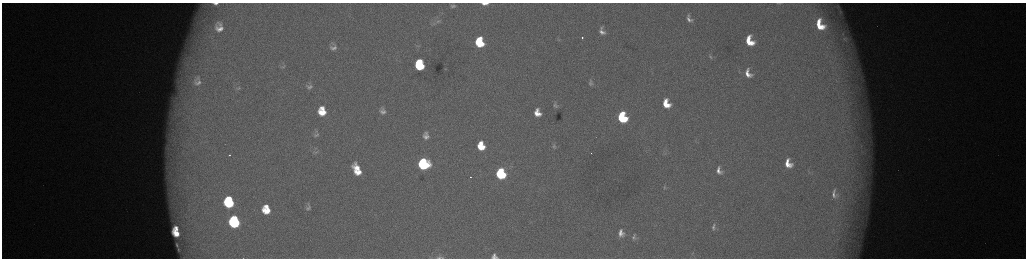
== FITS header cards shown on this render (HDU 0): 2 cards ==
NAXIS1  =                 2048 /fastest changing axis
NAXIS2  =                  512 /next to fastest changing axis

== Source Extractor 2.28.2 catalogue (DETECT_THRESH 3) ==
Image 2048 x 512 px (HDU 0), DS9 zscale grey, zoomed out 1/2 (1 PNG px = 2 x 2 image px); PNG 1028 x 260 px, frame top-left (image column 1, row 511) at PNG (2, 3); no overlay
Background 179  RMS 2.1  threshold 6.4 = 3 sigma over >= 5 px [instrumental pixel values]
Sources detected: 81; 6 cannot appear on this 1/2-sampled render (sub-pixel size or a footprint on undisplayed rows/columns) and are not listed; the other 75 listed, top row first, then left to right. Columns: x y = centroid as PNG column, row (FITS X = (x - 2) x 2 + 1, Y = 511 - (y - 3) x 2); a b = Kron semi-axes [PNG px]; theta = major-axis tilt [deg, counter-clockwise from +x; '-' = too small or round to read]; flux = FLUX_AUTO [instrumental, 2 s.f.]
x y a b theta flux
216 3 5 2 - 1500
485 3 6 3 0 3900
779 3 7 3 -10 670
453 6 9 5 -7 1500
838 7 11 6 -62 2100
840 12 11 7 -46 2500
689 19 9 5 -66 2300
438 21 9 5 6 1700
433 24 7 6 - 1300
220 25 7 4 -38 1300
820 25 12 8 -62 12000
219 29 7 6 - 2800
602 31 7 5 -67 2400
843 34 5 4 - 770
582 37 2 2 - 1800
559 40 4 2 - 390
749 41 10 7 -65 12000
479 42 9 7 -77 23000
193 45 4 2 - 500
418 46 6 4 5 700
333 48 11 8 4 2800
710 56 8 4 -63 860
185 62 10 7 -59 3700
419 62 5 5 - 11000
283 66 6 4 25 690
420 66 7 5 -8 23000
445 69 4 3 - 300
748 73 12 8 -65 4700
198 78 11 8 -49 2800
198 83 12 10 0 3400
591 84 8 5 -16 1100
309 87 11 7 -4 2300
239 88 7 5 73 1100
666 104 9 7 -68 9600
555 106 7 5 -26 1100
383 108 6 4 -49 640
322 109 8 5 -55 3600
322 112 9 8 - 9000
383 112 6 4 -15 1400
537 113 9 7 -73 5700
622 117 8 6 -69 39000
317 134 15 5 -10 1700
426 136 6 5 - 2200
481 146 7 6 - 11000
554 146 9 6 -73 1600
861 146 6 2 68 590
316 152 8 3 39 730
664 152 4 3 - 520
862 152 8 3 -14 1000
230 155 2 1 - 510
423 162 5 3 - 14000
788 163 8 6 -66 6200
423 165 8 7 - 48000
357 168 9 5 -42 5600
719 170 7 5 -68 2500
358 172 7 4 -9 5300
501 174 8 6 -72 49000
470 177 2 1 - 320
664 187 7 3 -89 560
834 194 10 6 -84 2000
229 202 10 8 -79 35000
308 204 8 5 -69 1200
309 207 10 7 5 1700
266 209 9 7 -77 11000
234 222 9 7 -78 59000
714 227 9 4 87 1300
176 228 5 3 - 2200
176 233 8 5 -47 6300
621 233 10 7 88 3600
634 237 9 6 -80 1400
177 245 3 1 - 260
178 249 3 1 - 150
494 255 4 3 - 970
439 257 11 7 30 1700
493 257 8 3 -4 1600
At the frame edge (FLAGS 8, measured only in part): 4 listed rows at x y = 216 3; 485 3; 779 3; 439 257
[6 sub-pixel or undisplayed-footprint detections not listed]